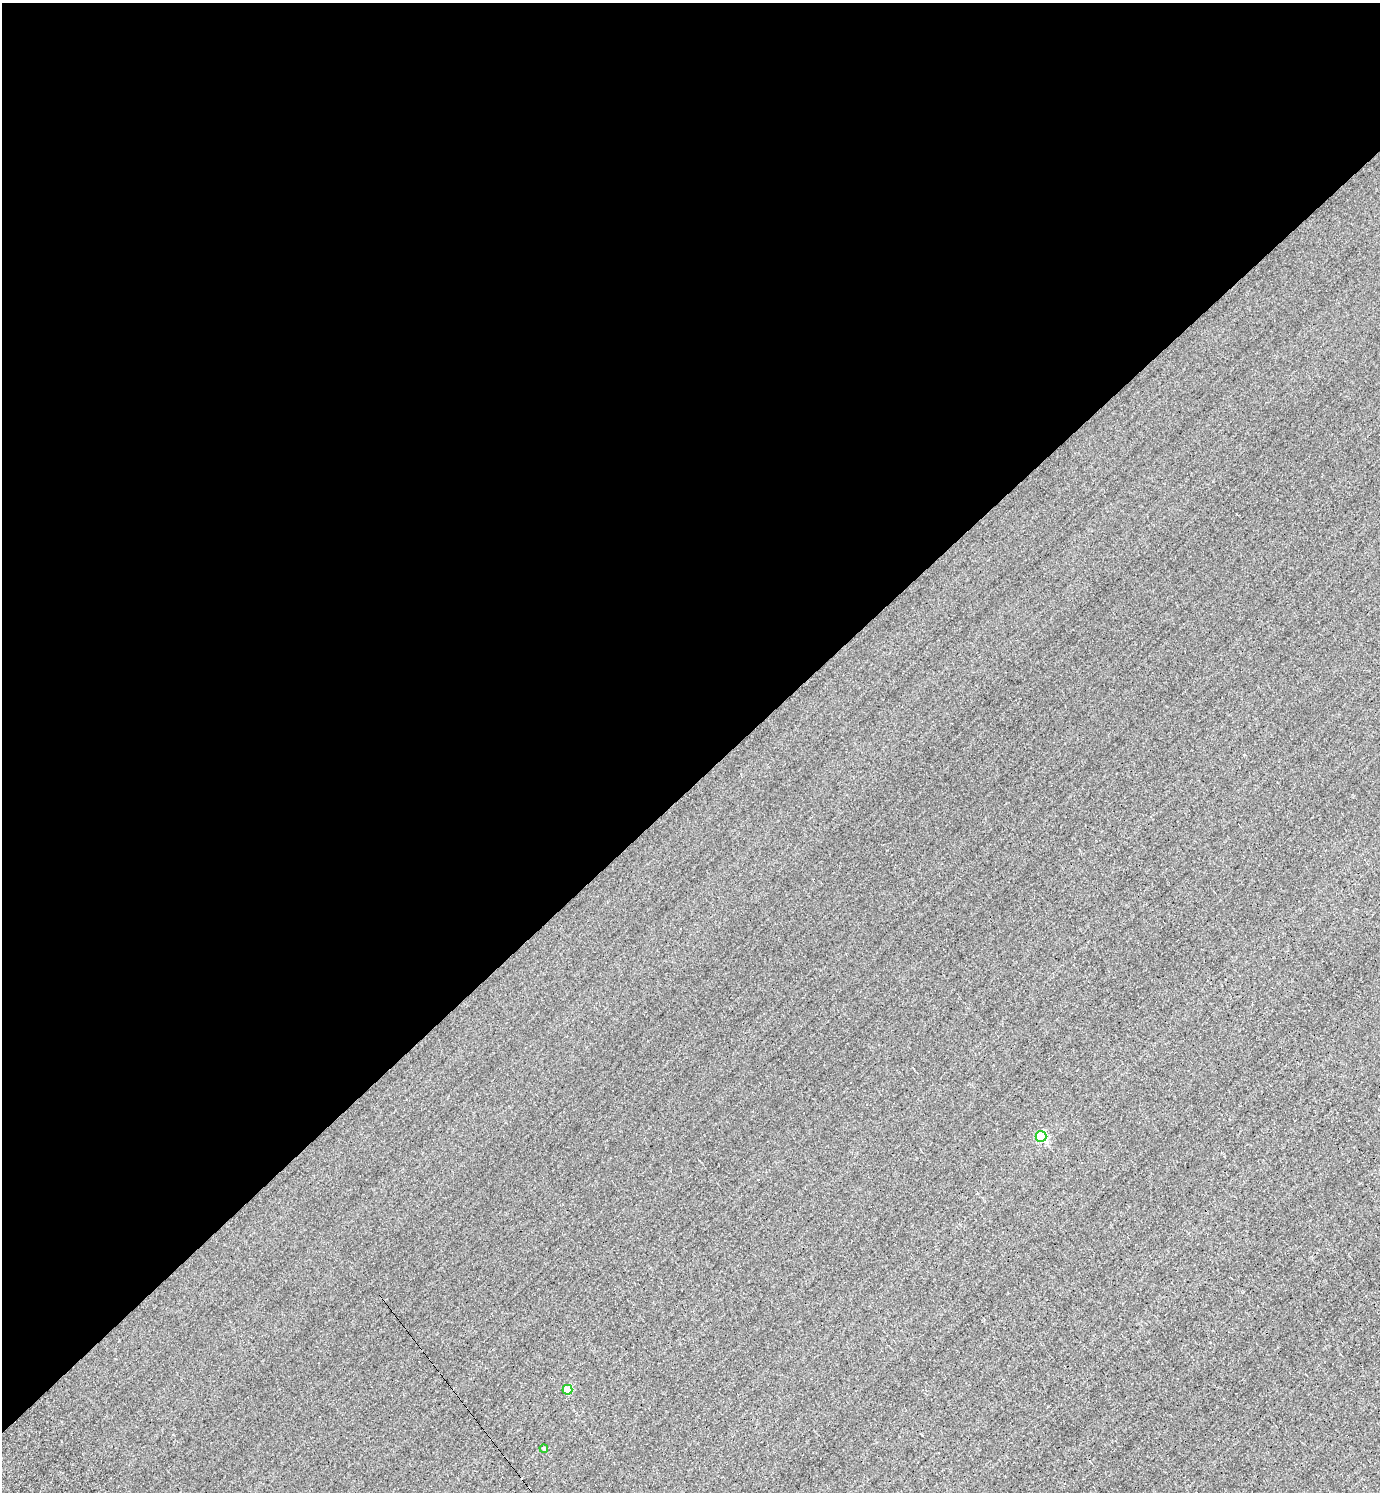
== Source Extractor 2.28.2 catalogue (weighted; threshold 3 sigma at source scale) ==
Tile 2 of 4 x 4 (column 2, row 1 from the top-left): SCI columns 1671-3048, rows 4470-5959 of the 5954 x 5959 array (HDU 1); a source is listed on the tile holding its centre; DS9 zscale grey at full resolution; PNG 1382 x 1494 px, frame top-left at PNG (2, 3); each listed source drawn as its Kron ellipse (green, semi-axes under 4 px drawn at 4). Shown black and unused: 53% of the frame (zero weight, under 3 of 4 exposures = <1% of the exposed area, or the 3 px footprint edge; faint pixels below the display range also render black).
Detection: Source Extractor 2.28.2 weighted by HDU 2 'WHT'; one run over the whole footprint, this tile lists its part. Background -0.00765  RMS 0.049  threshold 0.22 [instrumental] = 3 sigma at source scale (4.5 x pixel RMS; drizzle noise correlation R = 1.50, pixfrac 1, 0.05/0.05 arcsec/px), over >= 5 px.
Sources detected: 5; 2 cosmic-ray / hot-pixel residue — neither listed nor drawn; the other 3 listed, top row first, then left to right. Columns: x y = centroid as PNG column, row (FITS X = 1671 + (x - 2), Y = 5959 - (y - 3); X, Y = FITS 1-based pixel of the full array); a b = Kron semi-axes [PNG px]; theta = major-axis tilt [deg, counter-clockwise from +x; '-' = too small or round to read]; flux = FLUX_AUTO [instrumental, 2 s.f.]
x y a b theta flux
1041 1136 5 5 - 390
567 1390 5 5 - 170
544 1449 4 4 - 12